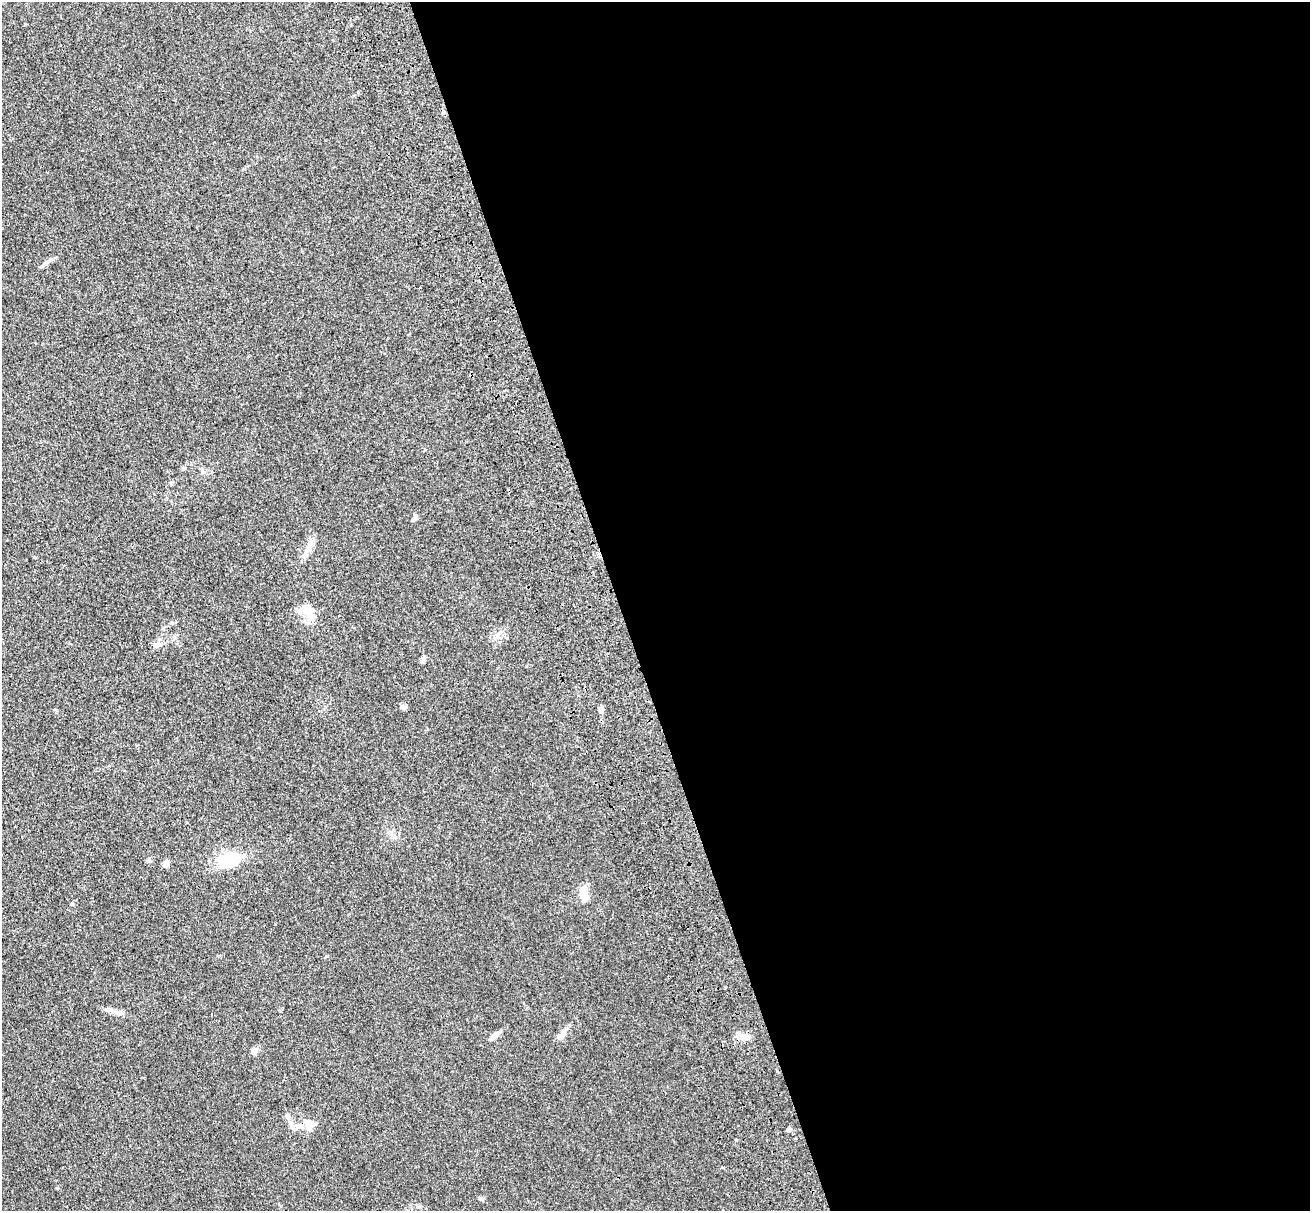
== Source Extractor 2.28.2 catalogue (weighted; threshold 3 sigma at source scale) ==
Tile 8 of 4 x 4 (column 4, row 2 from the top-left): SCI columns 4101-5408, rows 2857-4065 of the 5581 x 5561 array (HDU 1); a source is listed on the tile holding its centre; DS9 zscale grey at full resolution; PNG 1312 x 1213 px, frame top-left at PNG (2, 2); no overlay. Shown black and unused: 53% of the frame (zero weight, under 3 of 4 exposures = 11% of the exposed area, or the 3 px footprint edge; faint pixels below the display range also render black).
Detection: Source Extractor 2.28.2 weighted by HDU 2 'WHT'; one run over the whole footprint, this tile lists its part. Background 0.0493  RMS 0.0055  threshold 0.025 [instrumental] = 3 sigma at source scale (4.5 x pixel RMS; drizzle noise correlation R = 1.50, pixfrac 1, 0.05/0.05 arcsec/px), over >= 5 px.
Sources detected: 26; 4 inside a brighter listed object's ellipse — not listed separately; the other 22 listed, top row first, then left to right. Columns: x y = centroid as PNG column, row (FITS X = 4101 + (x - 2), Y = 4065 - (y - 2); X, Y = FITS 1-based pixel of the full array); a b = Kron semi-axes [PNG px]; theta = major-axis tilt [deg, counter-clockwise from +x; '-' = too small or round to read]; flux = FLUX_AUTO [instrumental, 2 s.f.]
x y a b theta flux
45 264 13 5 38 1.9
414 519 6 5 - 1
308 549 9 7 89 2.4
309 612 27 12 -66 8.1
498 635 7 7 - 1.9
423 661 7 5 70 1.1
403 707 8 6 5 1.4
601 710 9 5 84 1.5
149 860 6 5 - 0.87
230 861 25 16 22 17
166 863 7 5 63 4
584 894 17 9 -86 5.5
72 904 4 4 - 0.49
118 1012 23 6 -12 3.4
562 1035 15 6 34 2.6
494 1036 14 5 42 2.7
745 1037 15 8 -3 3.9
254 1051 8 8 - 1.8
288 1116 8 6 -64 1.6
300 1126 12 6 3 3.4
789 1129 4 4 - 3.5
480 1199 7 4 -30 0.81
Unlisted compact peaks at least as high as the median listed source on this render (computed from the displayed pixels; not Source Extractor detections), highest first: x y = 57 1188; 326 956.